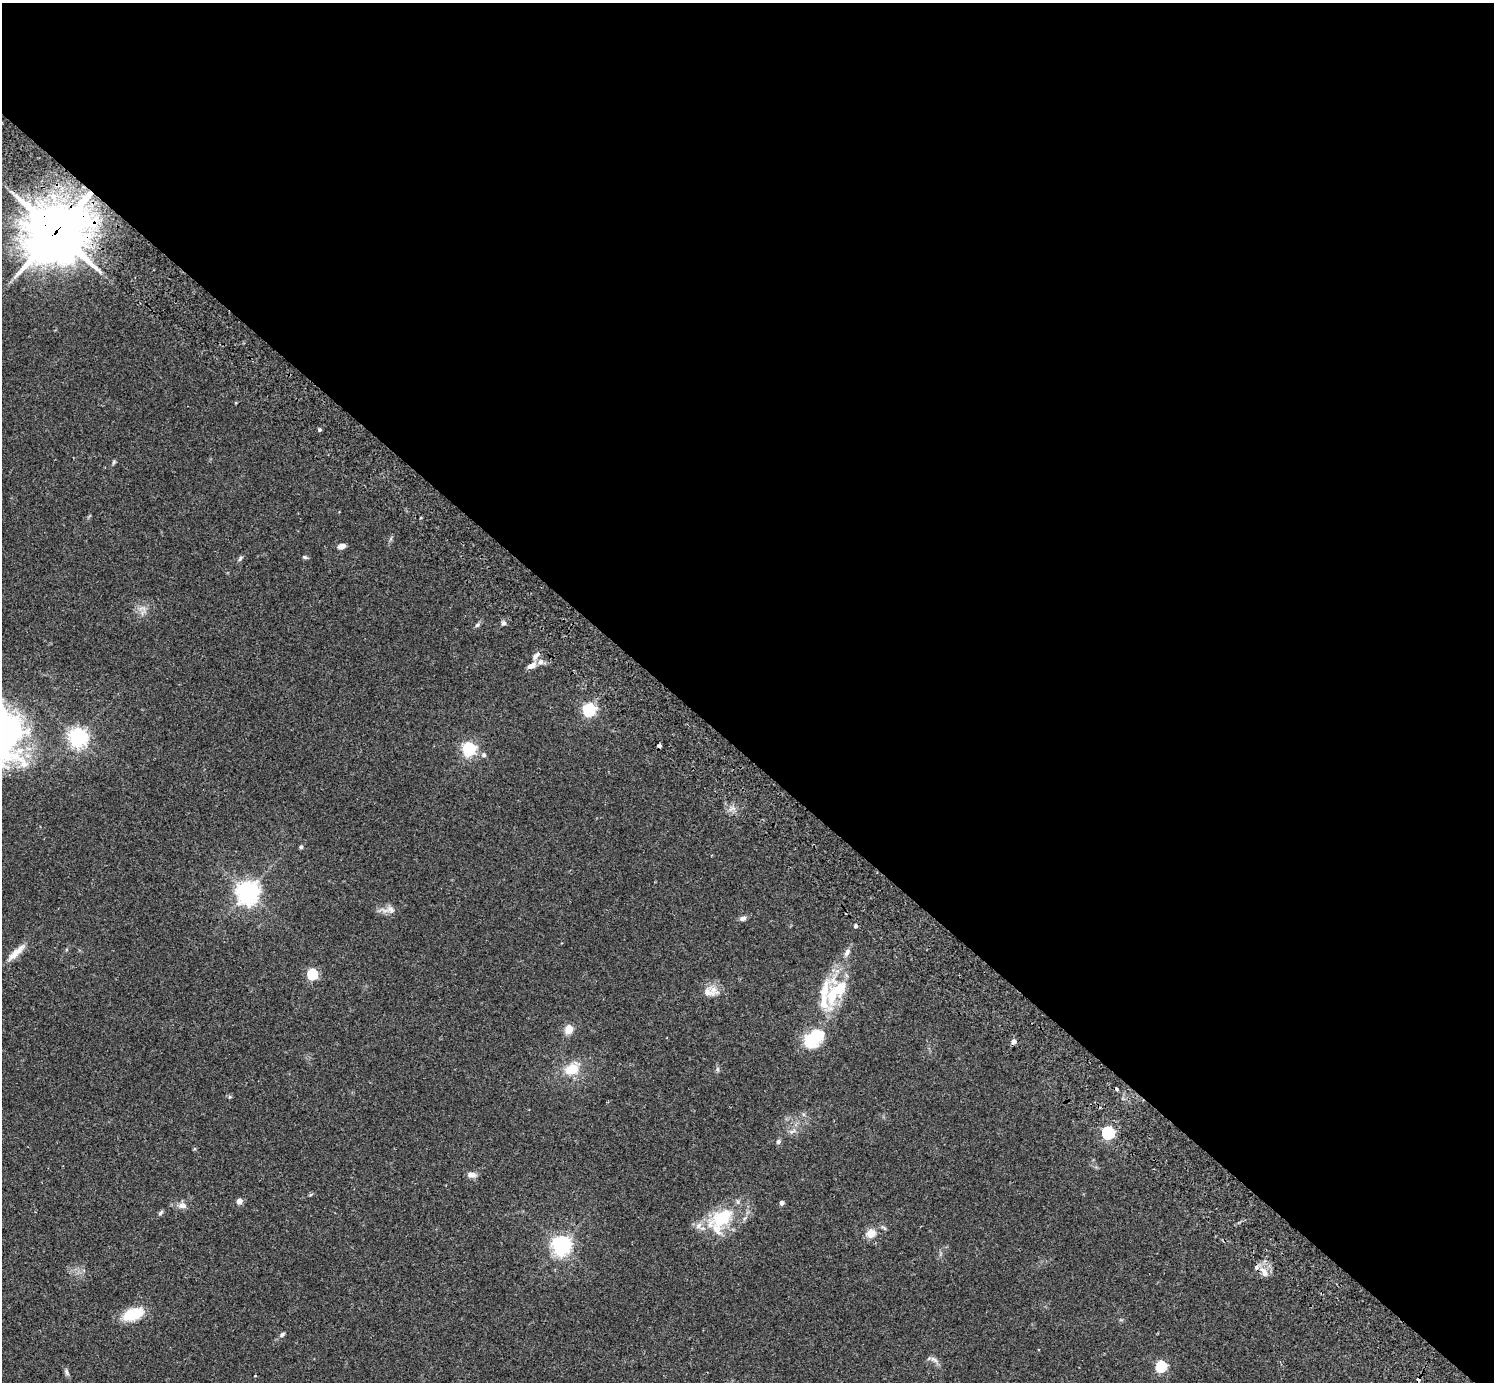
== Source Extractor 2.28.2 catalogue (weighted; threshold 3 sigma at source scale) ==
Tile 3 of 4 x 4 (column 3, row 1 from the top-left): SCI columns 3032-4523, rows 4485-5864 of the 6060 x 6070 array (HDU 1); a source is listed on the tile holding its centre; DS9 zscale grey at full resolution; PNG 1496 x 1384 px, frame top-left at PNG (2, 3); no overlay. Shown black and unused: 55% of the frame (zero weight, under 2 of 3 exposures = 3% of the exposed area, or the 3 px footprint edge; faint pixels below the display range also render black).
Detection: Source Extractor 2.28.2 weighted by HDU 2 'WHT'; one run over the whole footprint, this tile lists its part. Background 0.108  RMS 0.0064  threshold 0.0288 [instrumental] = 3 sigma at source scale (4.5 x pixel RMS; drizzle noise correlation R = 1.50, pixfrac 1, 0.05/0.05 arcsec/px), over >= 5 px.
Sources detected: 59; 1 inside a brighter object's white glare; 4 cosmic-ray / hot-pixel residue — not listed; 7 inside a brighter listed object's ellipse — not listed separately; the other 47 listed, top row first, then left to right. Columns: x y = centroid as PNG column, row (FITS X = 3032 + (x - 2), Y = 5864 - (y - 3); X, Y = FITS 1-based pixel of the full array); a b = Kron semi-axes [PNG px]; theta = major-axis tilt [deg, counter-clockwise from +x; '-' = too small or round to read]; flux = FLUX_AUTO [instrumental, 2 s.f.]
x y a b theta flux
57 231 23 20 41 2800
320 429 4 4 - 1.1
114 462 6 4 87 0.86
342 546 7 5 22 3.7
304 557 6 5 - 1.1
240 558 8 5 62 1.2
503 623 6 6 - 1.6
477 625 8 5 44 1.4
536 656 13 6 47 3
531 666 13 7 30 3.8
589 710 6 6 - 99
78 737 6 6 - 290
469 749 6 6 - 120
484 755 5 5 - 1.8
301 847 5 5 - 0.93
248 892 8 7 - 410
390 909 12 9 -21 3.8
743 918 8 6 16 2.1
856 926 5 5 - 1.3
16 952 30 7 43 7.5
847 952 11 6 60 2.7
312 974 5 5 - 49
714 990 20 9 -33 6.2
833 994 36 15 72 26
569 1029 8 7 - 8.7
816 1037 17 15 23 26
1014 1042 5 4 - 3.8
572 1069 20 15 31 14
717 1069 6 4 -71 1
230 1097 5 5 - 0.88
1108 1133 6 6 - 92
778 1142 7 6 - 1.4
472 1175 12 7 -11 3.2
239 1201 4 4 - 6.5
782 1203 4 4 - 2.2
182 1205 10 8 -7 3.8
160 1213 9 4 49 1.2
722 1217 33 21 33 33
871 1233 13 11 34 6.4
561 1245 7 6 - 310
1264 1273 15 7 -63 4.3
133 1314 16 9 20 28
282 1334 8 4 39 1.3
934 1360 12 5 -28 2.4
1161 1366 5 5 - 60
66 1372 10 5 -63 1.7
255 1376 3 3 - 0.74
Overlapping masked pixels (flux is a lower limit): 1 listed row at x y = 57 231